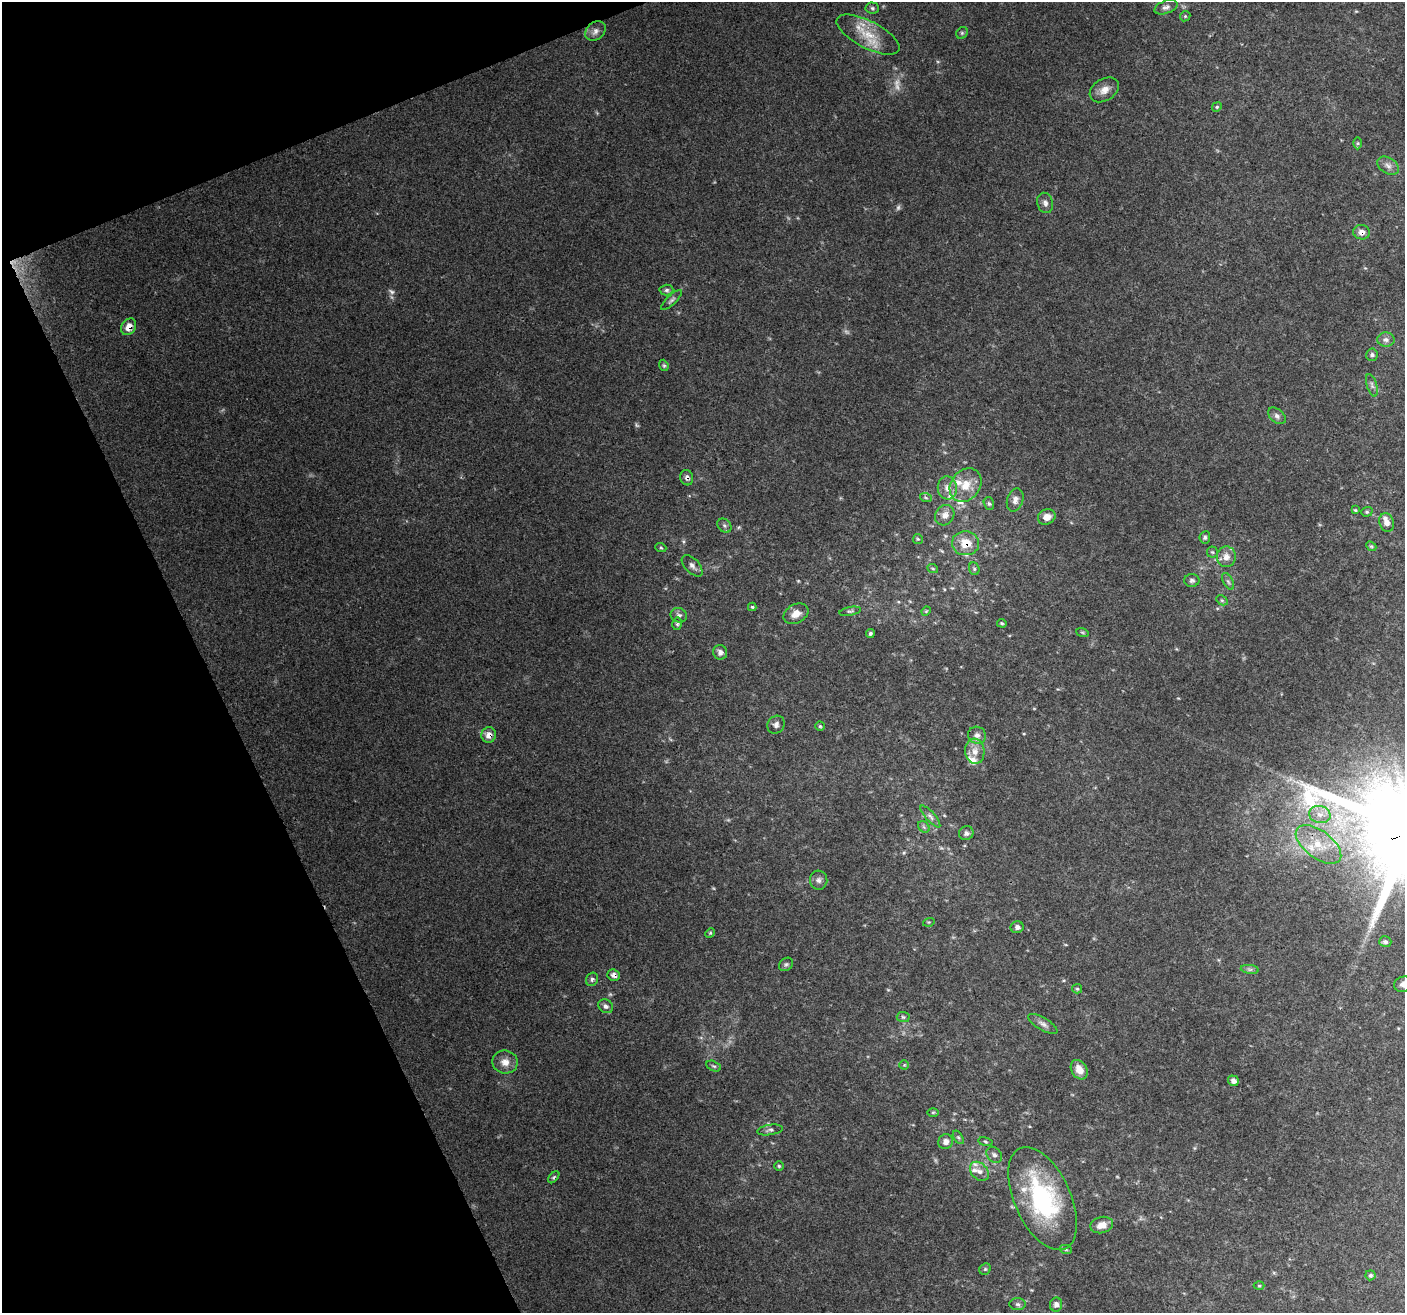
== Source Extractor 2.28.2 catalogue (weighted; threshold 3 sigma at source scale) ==
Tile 5 of 4 x 4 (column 1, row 2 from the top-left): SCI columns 7-1409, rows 2767-4077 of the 5620 x 5476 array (HDU 1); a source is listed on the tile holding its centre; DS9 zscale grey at full resolution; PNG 1407 x 1315 px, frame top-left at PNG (2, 2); each listed source drawn as its Kron ellipse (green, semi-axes under 4 px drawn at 4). Shown black and unused: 20% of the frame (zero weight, under 3 of 4 exposures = <1% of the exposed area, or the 3 px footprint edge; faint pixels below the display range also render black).
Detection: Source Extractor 2.28.2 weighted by HDU 2 'WHT'; one run over the whole footprint, this tile lists its part. Background 0.177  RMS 0.0069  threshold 0.0311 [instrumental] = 3 sigma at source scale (4.5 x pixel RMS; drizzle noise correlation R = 1.50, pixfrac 1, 0.0396/0.0396 arcsec/px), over >= 5 px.
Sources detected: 115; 7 too faint to see at this stretch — neither listed nor drawn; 7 inside a brighter listed object's ellipse — not listed separately; the other 101 listed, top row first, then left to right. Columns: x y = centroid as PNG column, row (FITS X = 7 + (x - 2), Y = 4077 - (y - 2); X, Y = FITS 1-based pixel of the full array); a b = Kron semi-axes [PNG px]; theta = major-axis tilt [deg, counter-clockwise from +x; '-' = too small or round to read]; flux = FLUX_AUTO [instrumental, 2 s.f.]
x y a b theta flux
1166 7 12 6 20 2.7
872 8 6 5 - 1.3
1185 16 5 4 - 0.93
595 31 11 8 42 3.4
962 33 6 5 - 1.1
868 35 35 13 -27 18
1104 90 16 11 32 6.5
1217 107 5 4 - 0.92
1358 143 6 4 90 1.1
1388 166 12 7 -34 3.7
1045 203 10 8 -74 2.9
1362 232 8 7 - 4
666 290 7 5 2 1.6
672 300 13 4 44 1.9
129 327 9 7 58 6.6
1386 340 8 7 - 2.7
1372 355 6 5 - 1.6
664 365 6 4 -68 1.1
1372 385 12 5 -73 2.1
1277 416 10 6 -40 2.5
687 478 8 6 -73 2.4
966 485 18 14 52 13
947 488 11 9 -83 5.4
926 498 6 4 -20 1
1015 500 12 8 72 3.8
989 504 6 5 - 1.4
1355 510 4 3 - 0.74
1367 512 6 4 19 0.99
945 515 11 9 54 5
1047 517 9 7 24 5.7
1387 522 9 7 -72 4.6
724 526 8 6 -46 1.8
1205 537 6 5 - 1.5
918 539 5 5 - 0.92
966 543 13 12 - 13
1371 546 6 4 -42 0.93
661 548 5 3 - 0.84
1212 552 5 5 - 1.1
1226 557 10 9 - 5.2
692 566 13 7 -47 3.3
933 569 5 3 - 0.8
974 569 6 5 - 1.3
1192 580 7 6 - 2
1228 581 9 5 -63 1.6
1222 600 6 4 -29 1.1
752 607 4 4 - 0.91
850 611 11 4 10 1.4
926 611 5 4 - 0.71
796 614 13 9 28 6.6
679 615 8 7 - 2.3
1002 623 5 3 - 0.87
677 624 6 5 - 1.3
1082 632 6 4 -19 0.92
870 633 4 4 - 1.3
720 652 7 7 - 3.3
776 725 9 8 - 2.7
820 726 5 4 - 1
489 735 8 7 - 5.1
977 735 9 8 - 3.5
975 751 13 9 -84 6.5
1320 814 11 8 -16 5.7
930 816 14 4 -48 2.5
924 827 6 5 - 1.4
966 833 7 6 - 2.8
1318 844 26 13 -37 19
819 880 9 8 - 2.9
929 922 6 3 17 0.74
1017 927 6 6 - 2.4
710 933 5 4 - 0.77
1385 942 6 5 - 1.7
786 964 8 6 37 1.5
1250 969 9 4 -8 1.6
614 975 6 5 - 2.5
592 979 7 6 - 1.8
1404 984 10 7 11 3.6
1077 989 5 4 - 1
606 1006 8 6 -34 2.3
903 1017 6 5 - 1.1
1043 1024 16 6 -31 3.4
505 1062 13 11 -10 6.6
904 1065 4 4 - 0.86
714 1066 8 4 -26 1.2
1079 1070 10 7 -58 7
1233 1081 6 5 - 2.9
933 1112 6 4 1 1
770 1130 13 5 8 2.3
958 1137 7 4 -57 1.3
946 1142 7 7 - 3.6
985 1142 7 3 -10 0.98
994 1155 9 7 -48 2.2
779 1166 4 4 - 0.92
979 1171 11 8 -46 4.1
554 1177 7 4 49 1.1
1043 1198 55 28 -66 89
1102 1225 11 8 14 6.5
1066 1250 6 4 -19 1
985 1269 6 5 - 1.2
1370 1275 5 5 - 1.4
1259 1286 5 3 - 0.72
1018 1304 8 6 -3 1.8
1056 1305 7 6 - 3.3
Overlapping masked pixels (flux is a lower limit): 6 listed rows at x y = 1362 232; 129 327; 687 478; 966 543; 489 735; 614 975
Isophote crosses this tile's border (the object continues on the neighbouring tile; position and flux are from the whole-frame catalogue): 1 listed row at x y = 1404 984